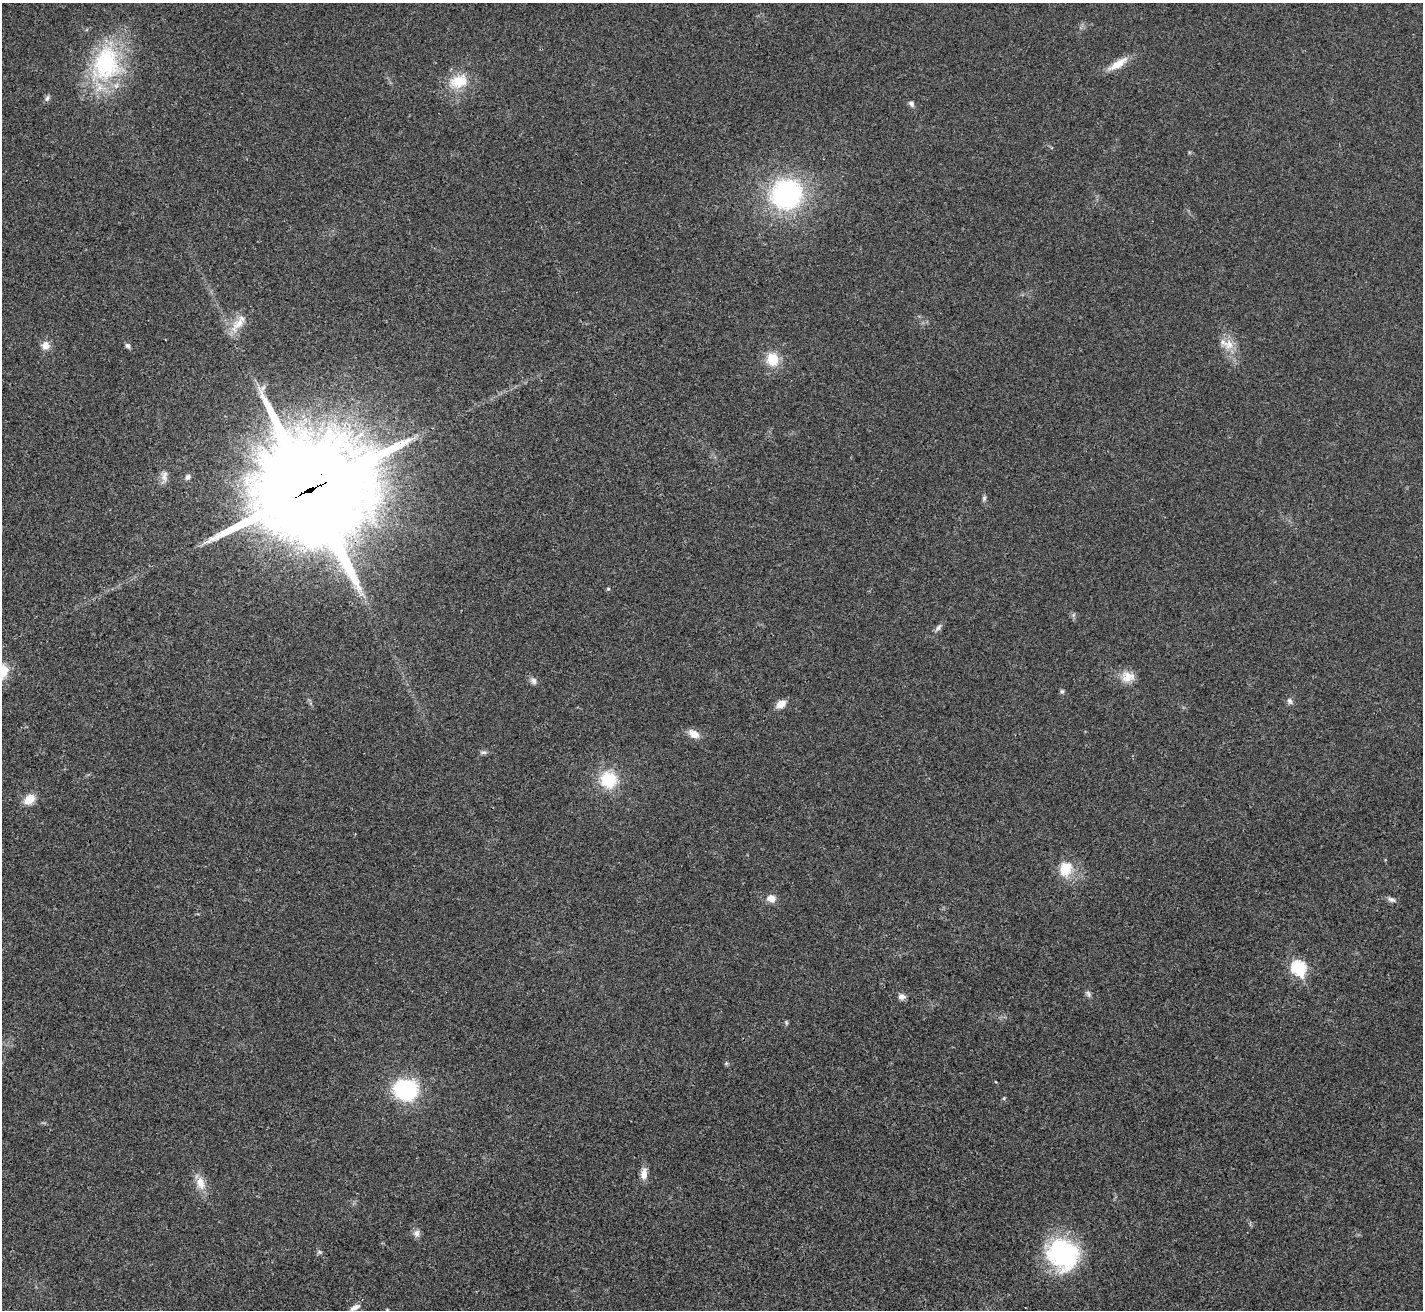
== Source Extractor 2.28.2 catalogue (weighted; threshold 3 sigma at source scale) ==
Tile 7 of 4 x 4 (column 3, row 2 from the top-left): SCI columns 2847-4267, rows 2906-4213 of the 5689 x 5677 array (HDU 1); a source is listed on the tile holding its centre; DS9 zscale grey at full resolution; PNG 1425 x 1312 px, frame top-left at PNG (2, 3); no overlay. Shown black and unused: <1% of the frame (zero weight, under 3 of 4 exposures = <1% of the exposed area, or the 3 px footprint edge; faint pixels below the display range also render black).
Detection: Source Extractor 2.28.2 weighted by HDU 2 'WHT'; one run over the whole footprint, this tile lists its part. Background 0.0208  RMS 0.0055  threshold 0.0248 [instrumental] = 3 sigma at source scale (4.5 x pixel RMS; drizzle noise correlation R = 1.50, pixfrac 1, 0.05/0.05 arcsec/px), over >= 5 px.
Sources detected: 40; all 40 listed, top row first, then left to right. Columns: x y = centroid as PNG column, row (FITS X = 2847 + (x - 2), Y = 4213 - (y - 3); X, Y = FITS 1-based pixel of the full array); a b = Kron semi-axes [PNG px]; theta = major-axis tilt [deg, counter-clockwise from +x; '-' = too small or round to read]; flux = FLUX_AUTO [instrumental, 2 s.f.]
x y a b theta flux
106 63 47 34 84 60
1118 64 29 8 33 7.7
459 81 26 17 20 14
47 98 8 5 63 1.3
911 104 8 6 -59 1.6
786 194 24 23 - 100
238 323 32 9 54 7.9
1229 344 17 13 -40 7.1
45 346 10 9 - 4.8
128 346 7 6 - 1.3
772 359 13 12 - 12
164 476 16 7 81 3.2
188 477 7 6 - 1.6
310 490 36 35 - 13000
984 498 7 5 71 1.1
608 589 5 4 - 0.76
938 627 11 6 58 1.8
1128 677 17 13 5 6.8
533 681 10 7 -57 2
1062 691 5 5 - 1.1
1290 701 9 7 -75 1.8
781 704 10 7 32 5.6
694 734 15 9 -31 4.8
484 752 8 5 6 1.3
608 780 17 16 - 22
29 799 15 10 37 6.5
1066 869 20 16 69 12
771 898 9 8 - 4.7
1392 899 11 6 -23 1.8
1298 968 8 7 - 65
1088 994 11 4 -67 1.4
902 996 8 7 - 2.6
406 1089 15 13 -13 81
1004 1098 5 4 - 0.64
644 1174 15 8 86 4.1
201 1183 20 11 -74 6.8
416 1233 10 8 84 2.5
320 1252 7 4 -70 0.92
1063 1254 35 30 -38 65
355 1307 14 6 27 2.8
Overlapping masked pixels (flux is a lower limit): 1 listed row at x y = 310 490